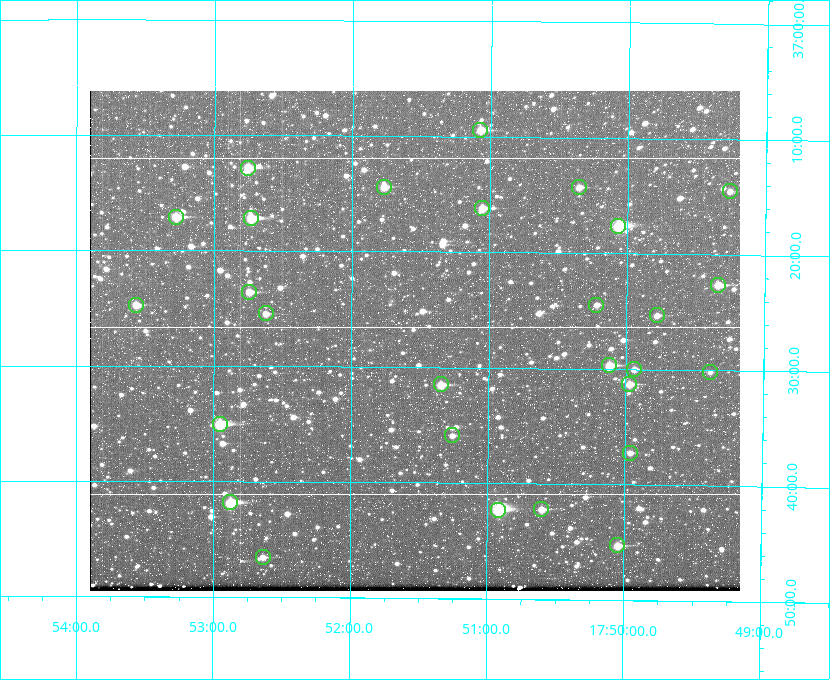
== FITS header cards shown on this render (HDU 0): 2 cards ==
NAXIS1  =                  650
NAXIS2  =                  500

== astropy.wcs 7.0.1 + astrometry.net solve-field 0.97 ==
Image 650 x 500 px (HDU 0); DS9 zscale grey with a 90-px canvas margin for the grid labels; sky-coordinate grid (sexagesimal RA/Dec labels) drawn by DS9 from the SOLVED WCS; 28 Tycho-2 reference stars matched to detected sources circled (green)
Header WCS: none
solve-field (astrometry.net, Tycho-2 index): SOLVED blind (the file carries no WCS)
Solved WCS: RA---TAN-SIP/DEC--TAN-SIP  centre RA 17:51:32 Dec +37:28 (267.88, +37.46 deg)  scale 5.2 arcsec/px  FOV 56.3' x 43.3'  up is +180 deg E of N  parity flipped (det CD > 0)
(file carries no celestial WCS; the grid is the blind solution)
Tycho-2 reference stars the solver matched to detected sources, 28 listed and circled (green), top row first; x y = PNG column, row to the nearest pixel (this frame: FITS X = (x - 90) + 1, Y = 500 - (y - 91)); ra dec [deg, ICRS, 3 dp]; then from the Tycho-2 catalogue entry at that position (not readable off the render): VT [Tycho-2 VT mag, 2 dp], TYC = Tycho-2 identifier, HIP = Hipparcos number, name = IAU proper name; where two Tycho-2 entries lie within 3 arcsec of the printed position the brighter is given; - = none
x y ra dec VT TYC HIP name
480 130 267.768 +37.157 9.98 2620-745-1 - -
248 168 268.189 +37.213 9.71 2620-542-1 - -
384 187 267.943 +37.240 10.39 2620-505-1 - -
579 187 267.589 +37.238 11.09 2619-212-1 - -
730 191 267.316 +37.242 12.03 2619-611-1 - -
482 208 267.764 +37.270 10.17 2620-784-1 - -
176 217 268.319 +37.285 9.88 2620-536-1 - -
251 218 268.183 +37.286 8.98 2620-786-1 87506 -
618 226 267.517 +37.293 8.96 2619-379-1 - -
718 285 267.335 +37.377 10.60 2619-634-1 - -
249 292 268.186 +37.393 10.44 2620-175-1 - -
136 305 268.392 +37.412 10.60 2620-800-1 - -
596 305 267.555 +37.408 11.50 2619-358-1 - -
266 313 268.156 +37.424 11.25 2620-712-1 - -
657 315 267.445 +37.422 11.17 2619-451-1 - -
609 365 267.531 +37.495 10.07 2619-274-1 - -
634 369 267.485 +37.500 11.33 2619-40-1 - -
710 372 267.347 +37.503 12.15 3088-638-1 - -
441 384 267.836 +37.525 9.96 3089-889-1 - -
629 384 267.494 +37.522 10.35 3088-270-1 - -
220 424 268.239 +37.584 8.64 3089-755-1 - -
452 435 267.815 +37.598 11.54 3089-1081-1 - -
630 453 267.491 +37.621 11.40 3088-1284-1 - -
230 502 268.219 +37.697 8.93 3089-671-1 - -
541 509 267.652 +37.703 11.04 3089-693-1 - -
498 510 267.730 +37.705 8.13 3089-1203-1 87349 -
617 545 267.512 +37.755 10.10 3089-2332-1 - -
263 557 268.159 +37.775 11.22 3089-2245-1 - -